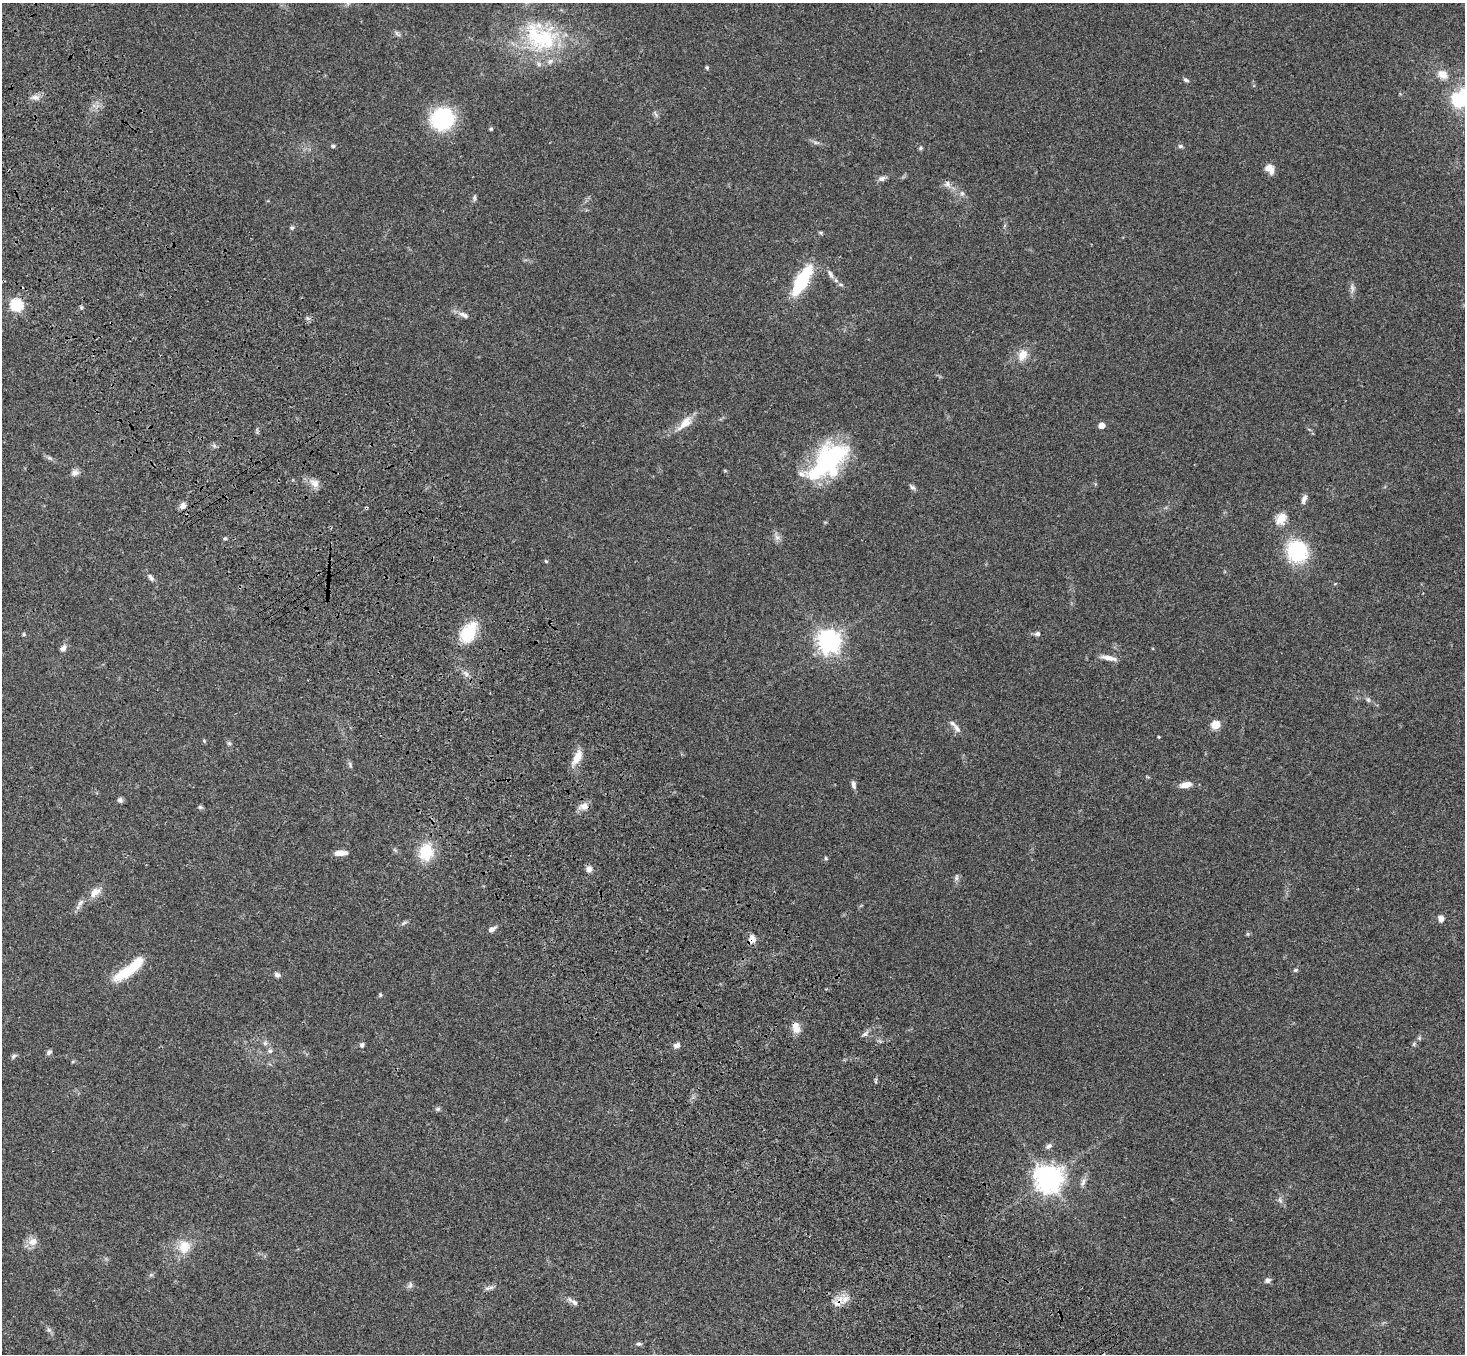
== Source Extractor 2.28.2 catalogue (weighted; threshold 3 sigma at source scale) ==
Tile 11 of 4 x 4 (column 3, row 3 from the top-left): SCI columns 3030-4492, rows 1726-3077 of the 6059 x 6016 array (HDU 1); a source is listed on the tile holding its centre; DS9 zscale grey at full resolution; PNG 1467 x 1356 px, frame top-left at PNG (2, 3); no overlay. Shown black and unused: <1% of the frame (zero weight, under 3 of 4 exposures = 6% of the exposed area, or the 3 px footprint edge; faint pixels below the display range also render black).
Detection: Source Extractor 2.28.2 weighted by HDU 2 'WHT'; one run over the whole footprint, this tile lists its part. Background 0.0503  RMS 0.0054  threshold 0.0244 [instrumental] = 3 sigma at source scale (4.5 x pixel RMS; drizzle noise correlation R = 1.50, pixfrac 1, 0.05/0.05 arcsec/px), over >= 5 px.
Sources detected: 109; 4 inside a brighter object's white glare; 1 cosmic-ray / hot-pixel residue — not listed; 3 inside a brighter listed object's ellipse — not listed separately; the other 101 listed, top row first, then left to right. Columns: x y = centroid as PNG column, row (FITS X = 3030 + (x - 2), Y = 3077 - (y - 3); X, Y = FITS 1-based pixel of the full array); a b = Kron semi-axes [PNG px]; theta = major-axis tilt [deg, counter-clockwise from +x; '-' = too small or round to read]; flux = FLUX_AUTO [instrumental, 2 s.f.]
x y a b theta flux
397 34 10 5 -51 1.3
541 36 53 39 -27 57
707 67 5 4 - 0.73
1442 74 14 10 -28 5.5
1186 80 8 5 -29 1.2
1464 95 18 16 -18 19
36 97 11 7 -5 2.7
442 119 20 19 - 48
491 129 5 5 - 0.73
815 142 7 4 -19 1.1
333 146 6 4 -13 0.84
1180 146 7 5 -13 1.1
921 148 6 5 - 0.75
1271 170 13 7 -89 3.4
882 178 10 6 14 2
947 184 9 8 - 2.2
962 193 8 6 -89 1.6
474 198 9 4 83 1.1
292 228 6 5 - 0.91
830 274 12 6 -66 2.2
801 281 23 9 60 46
1352 289 15 6 -87 2.2
16 305 6 6 - 49
463 315 17 7 -23 2.8
1022 355 19 12 67 6.4
685 423 26 10 44 7.6
1101 425 5 5 - 6.1
830 456 46 29 30 53
50 458 9 5 -26 1.3
725 471 6 4 -2 0.5
75 473 12 8 12 2.3
315 483 13 9 -39 3.9
912 487 9 5 -44 1.4
1304 499 13 6 69 2.2
183 506 8 8 - 2.9
1281 519 16 12 55 6.5
777 537 8 6 -67 2.1
225 538 5 4 - 0.8
1297 551 24 22 -58 35
546 561 5 4 - 0.57
151 578 10 6 -51 1.8
468 632 24 15 55 21
24 634 6 4 90 0.59
1037 634 8 6 2 1.4
829 641 9 8 - 350
63 648 10 7 48 2.1
1109 658 23 6 -11 3.8
1368 700 7 5 -69 1.1
1215 724 9 9 - 6.2
957 728 15 7 -55 2.6
1159 737 3 3 - 0.46
204 741 5 5 - 0.63
229 743 6 5 - 0.91
577 757 20 9 62 6.7
350 765 11 4 -71 1.1
854 785 10 5 -77 1.8
1186 785 15 7 11 4.8
120 800 7 6 - 1.3
584 806 13 9 18 3.8
200 807 7 5 -3 0.84
426 852 16 13 76 20
341 853 15 6 2 4.2
826 858 5 4 - 0.7
589 869 7 7 - 2.6
956 877 10 5 80 1.5
95 892 18 10 42 5
80 903 13 6 62 2.5
1441 918 8 7 - 2.4
404 923 10 4 28 1.2
492 929 10 6 29 2.2
1248 934 6 5 - 0.71
752 939 12 9 74 3.4
1295 970 6 5 - 0.89
126 972 36 12 29 17
277 975 8 6 -31 1.6
380 995 6 5 - 0.71
796 1027 14 8 -76 5.4
865 1034 11 5 38 1.7
1419 1038 6 5 - 0.85
265 1043 7 6 - 1.4
1414 1044 6 4 72 0.75
362 1045 6 6 - 1.3
676 1045 8 6 23 2.3
270 1051 7 6 - 1.5
49 1052 7 5 40 1.3
14 1056 9 5 39 1.1
438 1109 7 5 21 0.98
1049 1146 9 6 29 1.7
1048 1178 10 9 - 540
1083 1182 14 6 68 2.4
1280 1200 7 5 -46 1.4
33 1241 13 11 13 4.5
184 1246 19 17 74 9.8
151 1275 6 4 -17 0.8
1267 1280 9 6 18 1.6
410 1285 10 6 64 1.5
491 1287 10 5 14 1.7
839 1302 19 11 52 5.9
575 1303 9 6 -46 1.9
49 1330 9 6 -60 1.4
639 1344 8 5 -8 1.1
Overlapping masked pixels (flux is a lower limit): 4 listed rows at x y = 801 281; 752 939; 796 1027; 839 1302
Isophote crosses this tile's border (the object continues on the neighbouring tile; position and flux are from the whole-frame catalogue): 1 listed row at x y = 1464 95